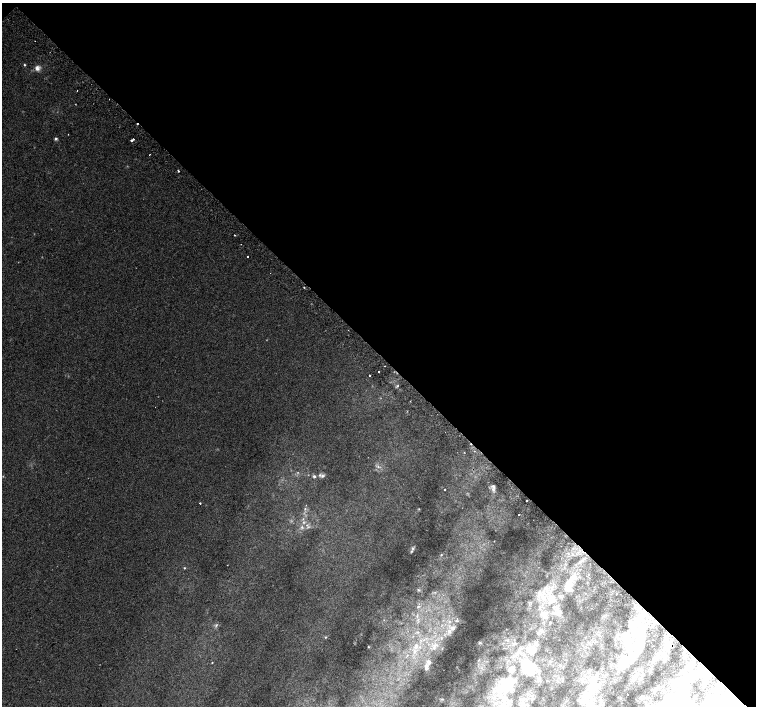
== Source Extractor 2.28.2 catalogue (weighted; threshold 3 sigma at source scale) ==
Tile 3 of 4 x 4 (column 3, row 1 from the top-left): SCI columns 3050-4556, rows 4480-5887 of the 6093 x 6076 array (HDU 1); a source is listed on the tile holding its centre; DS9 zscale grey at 2 x 2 block average (1 PNG px = mean of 2 x 2 image px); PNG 758 x 708 px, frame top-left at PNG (2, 3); no overlay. Shown black and unused: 50% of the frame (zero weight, under 2 of 3 exposures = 2% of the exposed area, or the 3 px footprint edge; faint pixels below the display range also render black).
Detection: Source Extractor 2.28.2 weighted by HDU 2 'WHT'; one run over the whole footprint, this tile lists its part. Background 0.00501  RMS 0.0038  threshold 0.0171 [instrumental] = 3 sigma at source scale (4.5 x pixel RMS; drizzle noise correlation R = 1.50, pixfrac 1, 0.0396/0.0396 arcsec/px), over >= 5 px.
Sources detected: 91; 3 too faint to see at this stretch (2 x 2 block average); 2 inside a brighter object's white glare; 6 cosmic-ray / hot-pixel residue — not listed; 16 inside a brighter listed object's ellipse — not listed separately; the other 64 listed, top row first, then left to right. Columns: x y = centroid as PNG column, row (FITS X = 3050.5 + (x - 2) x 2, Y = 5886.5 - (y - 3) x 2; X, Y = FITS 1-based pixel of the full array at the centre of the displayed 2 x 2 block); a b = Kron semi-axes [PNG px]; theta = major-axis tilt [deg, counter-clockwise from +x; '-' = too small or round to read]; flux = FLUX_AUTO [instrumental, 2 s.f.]
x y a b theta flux
24 65 3 2 - 0.89
37 68 7 7 - 4.2
56 138 4 4 - 1.4
133 139 2 2 - 1.3
131 141 2 2 - 2.6
150 154 2 2 - 0.47
178 171 2 2 - 1.4
234 235 2 2 - 1
247 257 2 2 - 1.4
304 287 2 2 - 0.62
379 371 2 2 - 2.6
370 375 2 2 - 2.7
410 401 2 2 - 0.4
378 467 4 3 - 1.3
314 476 4 4 - 1.6
323 476 6 5 - 2.1
445 490 2 2 - 1.8
493 490 4 4 - 2.1
200 503 2 2 - 1.6
305 509 3 3 - 0.78
419 509 2 2 - 0.52
519 515 2 2 - 1.2
307 525 3 2 - 0.75
302 527 4 4 - 1.7
413 548 4 4 - 1.5
568 553 3 2 - 1.3
441 555 3 2 - 0.64
184 568 3 2 - 0.68
569 584 12 8 65 8.5
418 590 4 3 - 1.1
435 592 3 2 - 0.81
539 593 9 6 83 5.4
552 598 16 7 -64 14
418 606 4 3 - 1.4
543 614 10 6 -71 6.5
449 621 4 2 - 1.1
550 622 3 2 - 0.66
635 623 5 4 - 3
216 625 5 3 - 1.3
629 625 3 3 - 0.97
449 631 7 6 - 4.3
638 632 5 4 - 2.7
629 635 5 4 - 3
325 637 4 3 - 0.86
441 638 3 3 - 0.9
480 643 4 3 - 0.94
515 643 4 3 - 1.7
434 645 5 4 - 2.6
416 646 7 5 74 3.7
368 647 3 2 - 0.53
532 649 11 10 - 8.6
684 653 3 2 - 0.82
407 655 2 2 - 0.51
550 661 3 3 - 0.8
212 663 2 2 - 0.51
687 664 3 2 - 1.2
426 666 6 5 - 2.6
528 668 11 11 - 46
511 670 8 7 - 4.4
641 670 4 3 - 1.1
538 680 4 4 - 1.6
507 682 10 7 49 46
729 695 2 2 - 3.4
590 705 6 3 32 2.7
Isophote crosses this tile's border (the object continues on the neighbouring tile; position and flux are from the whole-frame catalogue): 1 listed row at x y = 590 705
Diffuse or blended objects may show on this block-average render without a row.